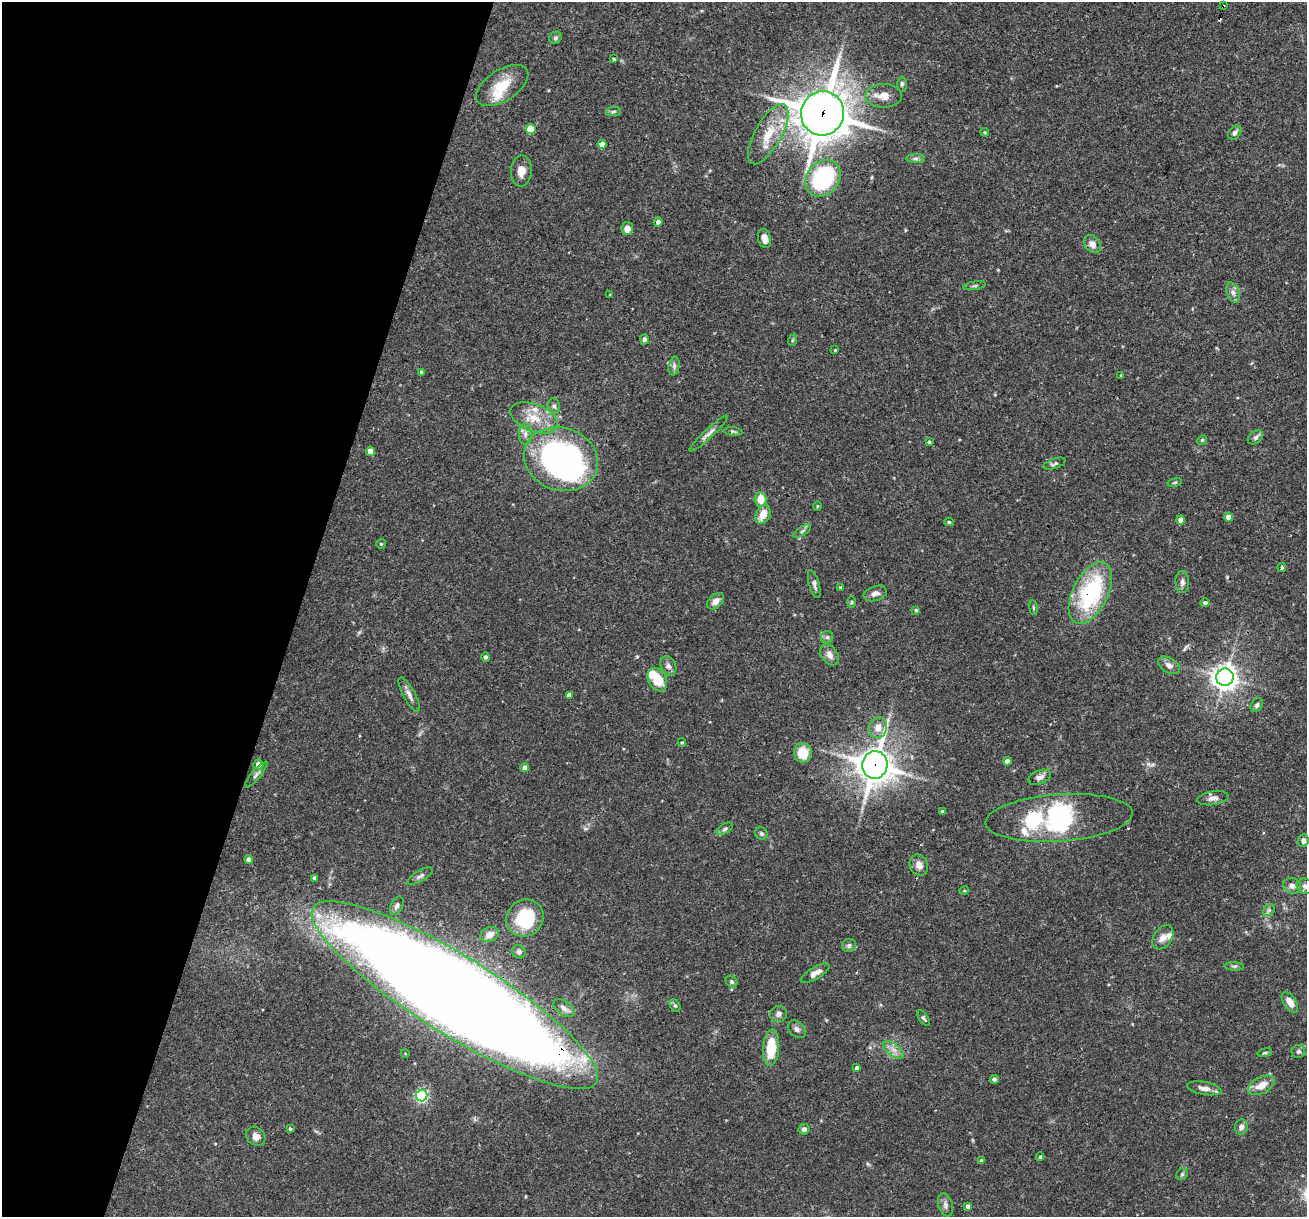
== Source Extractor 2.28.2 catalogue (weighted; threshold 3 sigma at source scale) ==
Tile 9 of 4 x 4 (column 1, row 3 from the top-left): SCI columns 1-1305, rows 1467-2681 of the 5220 x 5237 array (HDU 1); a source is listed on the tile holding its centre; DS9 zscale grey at full resolution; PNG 1309 x 1219 px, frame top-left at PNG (2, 2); each listed source drawn as its Kron ellipse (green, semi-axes under 4 px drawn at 4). Shown black and unused: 23% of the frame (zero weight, under 3 of 4 exposures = <1% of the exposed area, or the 3 px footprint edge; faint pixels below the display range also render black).
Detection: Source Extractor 2.28.2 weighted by HDU 2 'WHT'; one run over the whole footprint, this tile lists its part. Background 0.0756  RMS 0.0036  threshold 0.016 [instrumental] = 3 sigma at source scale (4.5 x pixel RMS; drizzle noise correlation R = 1.50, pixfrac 1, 0.05/0.05 arcsec/px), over >= 5 px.
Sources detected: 137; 3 inside a brighter object's white glare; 1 cosmic-ray / hot-pixel residue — neither listed nor drawn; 5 inside a brighter listed object's ellipse — not listed separately; the other 128 listed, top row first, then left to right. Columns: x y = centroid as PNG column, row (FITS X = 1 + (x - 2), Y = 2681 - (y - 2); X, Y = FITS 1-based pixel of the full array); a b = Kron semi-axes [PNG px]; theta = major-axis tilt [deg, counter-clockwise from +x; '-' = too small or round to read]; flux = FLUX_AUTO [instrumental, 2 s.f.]
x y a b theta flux
1223 6 4 2 - 0.44
555 38 6 5 - 0.77
614 59 4 3 - 0.5
902 84 7 5 -90 0.74
502 85 29 15 33 9.7
884 96 18 12 2 4
614 111 7 4 7 0.65
822 113 22 21 - 900
530 129 5 5 - 11
985 132 4 3 - 0.44
1235 133 8 5 52 1.1
768 134 34 13 60 9.8
602 144 4 4 - 2.8
916 158 9 4 0 0.99
521 171 15 10 86 3.3
823 178 20 16 51 40
658 222 4 4 - 1.6
627 228 7 5 80 2.3
764 238 10 6 -76 2.3
1092 244 10 7 -50 2.5
975 286 11 3 10 0.74
1233 293 10 6 -72 1.5
610 294 4 2 - 0.21
644 339 5 4 - 1.1
793 340 6 3 70 0.4
835 350 3 3 - 0.3
674 366 9 5 78 1
421 372 4 3 - 0.66
1121 375 3 3 - 0.32
554 406 7 6 - 1
534 418 25 13 -22 8.1
733 431 9 4 -6 0.59
525 434 10 6 90 1.6
709 434 26 4 43 1.9
1256 437 8 6 38 1.1
1202 440 5 4 - 0.41
929 442 4 4 - 0.44
370 451 5 4 - 3.9
561 459 38 31 -19 140
1055 464 11 5 19 0.86
1175 483 7 3 10 0.47
761 499 7 6 - 5.3
817 506 5 3 - 0.35
763 514 10 7 69 4.9
1228 517 4 4 - 2.9
1181 520 4 4 - 2.5
949 522 5 4 - 0.49
802 531 10 4 34 0.84
381 544 5 5 - 0.47
1282 567 4 3 - 0.57
1182 582 11 7 -88 1.4
814 584 14 5 -74 1.4
840 587 3 3 - 0.41
875 593 12 7 17 1.7
1090 593 33 17 63 38
716 601 10 6 44 2.1
851 602 6 4 90 0.47
1205 603 4 4 - 1.1
1033 608 7 3 -82 0.48
916 610 3 3 - 0.43
827 637 6 6 - 0.78
830 655 11 8 -56 2.3
486 657 4 4 - 0.85
1169 665 12 7 -30 2.1
668 666 10 7 -66 1.5
1225 677 9 8 - 280
657 680 12 9 -63 9
409 695 19 6 -61 1.9
569 695 4 4 - 2
1257 705 7 5 58 0.9
878 728 10 9 - 3.2
682 743 4 4 - 0.45
803 753 9 9 - 8.4
1007 761 4 4 - 2.1
258 764 5 5 - 2.7
875 765 14 12 78 630
525 767 4 4 - 2
256 775 16 4 50 1.2
1040 777 12 6 20 1.7
1213 798 16 7 8 2
942 812 3 3 - 0.69
1059 818 74 23 4 57
725 829 9 5 32 0.83
761 833 7 6 - 0.78
1303 841 6 5 - 1.2
249 860 4 4 - 1.9
919 865 11 9 -65 2.3
420 876 14 5 31 1.2
315 878 4 3 - 0.9
1292 886 9 7 -18 1.8
1305 886 8 7 - 1.3
964 891 5 3 - 0.33
397 906 10 6 63 1.1
1269 910 7 5 46 0.78
525 918 19 18 - 19
489 935 9 7 25 2.6
1163 937 13 9 55 2.7
849 945 7 6 - 1.1
519 952 7 6 - 1
1234 966 9 3 -4 0.63
815 973 16 6 30 2.6
732 982 6 5 - 0.75
455 995 166 39 -32 1500
1290 1002 11 6 -57 3.4
675 1006 7 5 -62 0.69
564 1008 12 7 -35 1.8
778 1014 9 8 - 1.4
923 1018 9 4 -54 0.73
797 1029 10 7 -44 1.3
771 1048 18 8 86 12
893 1050 12 6 -35 2.2
1298 1051 7 6 - 0.82
405 1053 4 3 - 0.26
1265 1053 7 3 9 0.49
857 1068 4 4 - 1.2
994 1079 4 4 - 0.93
1261 1085 14 8 28 4.5
1204 1088 17 6 -10 2.2
422 1096 6 6 - 65
1241 1127 7 6 - 1.8
290 1129 3 3 - 0.54
804 1129 5 5 - 1.1
256 1136 10 8 -43 2.2
1040 1157 4 3 - 0.52
981 1161 4 4 - 0.7
1182 1174 6 5 - 0.6
945 1205 12 7 -74 1.5
968 1206 4 4 - 1.6
Overlapping masked pixels (flux is a lower limit): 5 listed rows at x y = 1223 6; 822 113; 1090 593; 875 765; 455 995
Isophote crosses this tile's border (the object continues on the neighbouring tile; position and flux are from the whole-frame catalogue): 1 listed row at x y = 1305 886